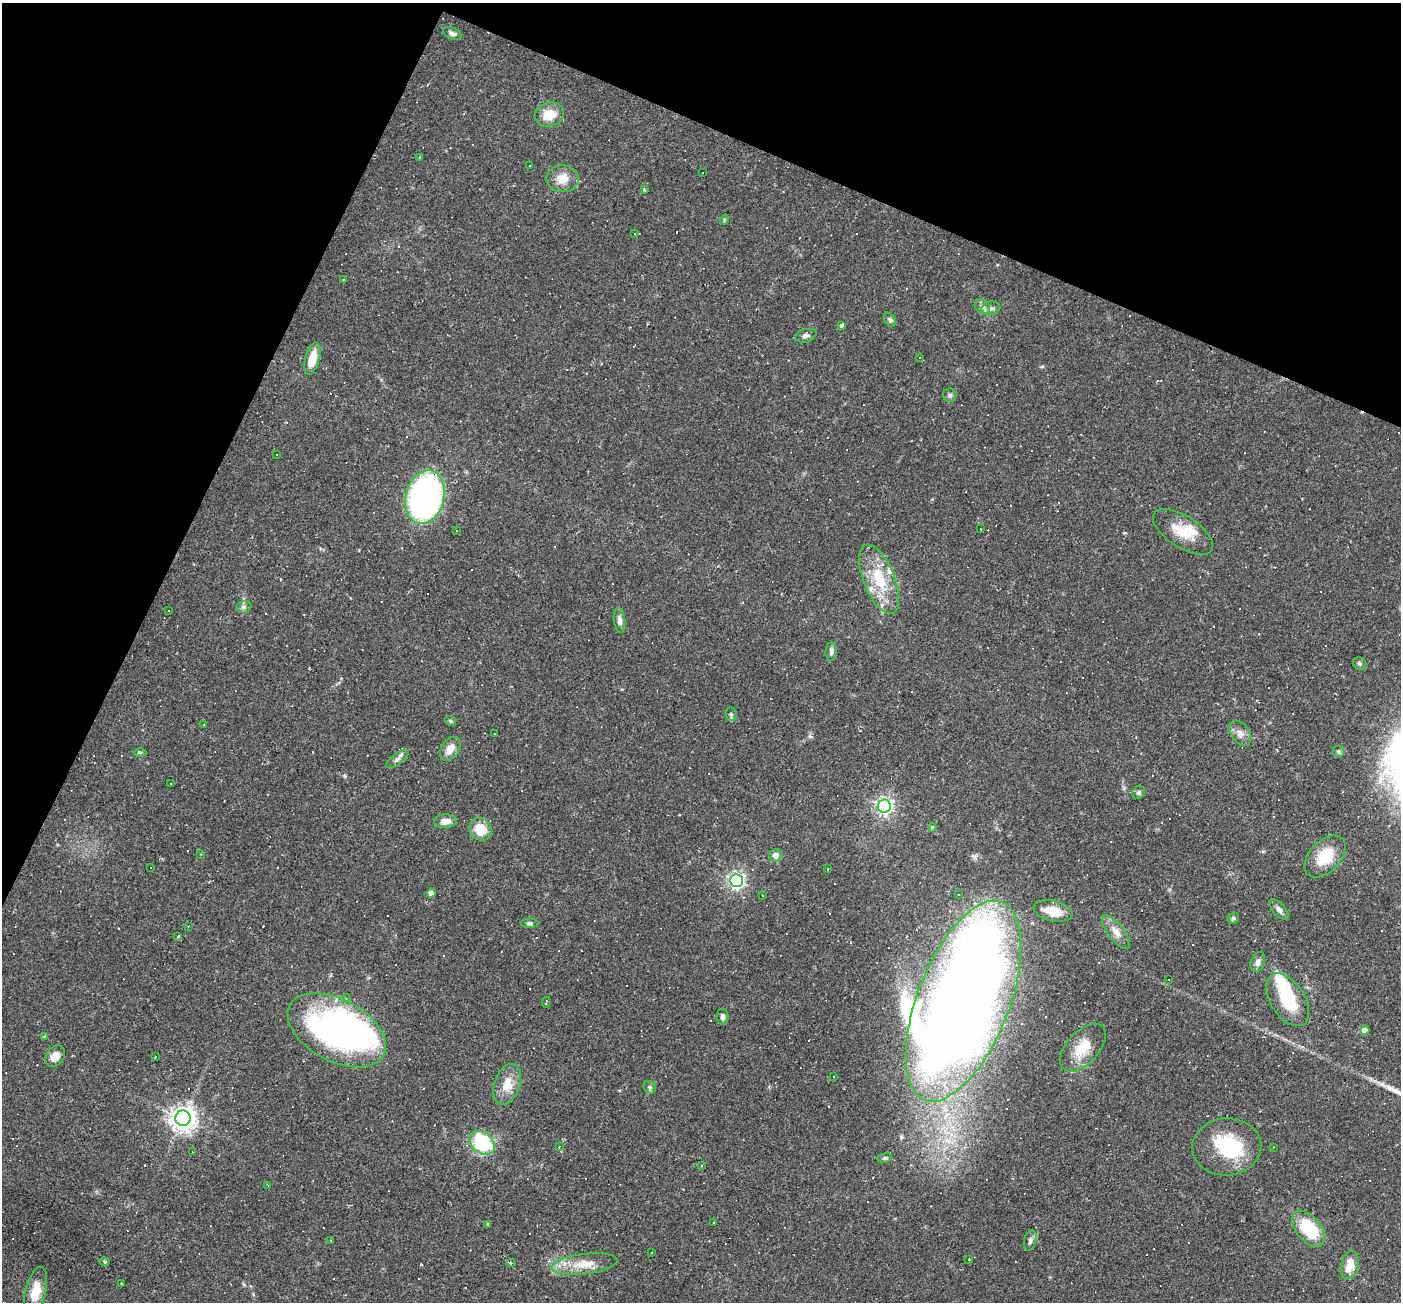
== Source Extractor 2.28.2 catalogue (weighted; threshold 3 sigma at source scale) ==
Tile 2 of 4 x 4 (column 2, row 1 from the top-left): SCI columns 1400-2798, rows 4174-5473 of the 5597 x 5610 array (HDU 1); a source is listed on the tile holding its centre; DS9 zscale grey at full resolution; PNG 1403 x 1304 px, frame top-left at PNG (2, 3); each listed source drawn as its Kron ellipse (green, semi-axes under 4 px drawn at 4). Shown black and unused: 22% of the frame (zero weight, under 2 of 3 exposures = <1% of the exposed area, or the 3 px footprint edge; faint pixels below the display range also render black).
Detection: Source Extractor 2.28.2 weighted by HDU 2 'WHT'; one run over the whole footprint, this tile lists its part. Background 0.0362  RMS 0.0048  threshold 0.0215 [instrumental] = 3 sigma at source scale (4.5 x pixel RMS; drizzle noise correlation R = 1.50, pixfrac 1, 0.05/0.05 arcsec/px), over >= 5 px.
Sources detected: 184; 3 inside a brighter object's white glare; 76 cosmic-ray / hot-pixel residue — neither listed nor drawn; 7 inside a brighter listed object's ellipse — not listed separately; the other 98 listed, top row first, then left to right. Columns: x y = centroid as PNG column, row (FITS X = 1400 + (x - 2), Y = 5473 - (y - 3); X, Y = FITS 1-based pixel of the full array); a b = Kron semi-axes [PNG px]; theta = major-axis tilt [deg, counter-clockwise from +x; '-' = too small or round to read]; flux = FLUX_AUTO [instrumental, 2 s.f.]
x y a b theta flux
452 33 10 5 -23 1.7
549 115 15 12 19 8.6
419 157 3 2 - 0.37
530 166 2 2 - 0.4
702 173 2 2 - 0.38
562 179 16 13 -1 6.7
644 190 4 3 - 0.79
724 220 5 3 - 0.5
635 234 3 2 - 0.28
343 279 3 2 - 0.34
982 307 8 6 -41 1.8
991 308 10 6 11 1.7
890 320 8 5 -53 1.1
841 325 4 3 - 1.9
806 336 11 6 15 1.7
920 358 3 2 - 0.56
312 359 16 7 74 9.1
950 395 7 6 - 1.1
276 455 3 3 - 1.4
425 497 27 19 76 130
980 529 3 2 - 0.4
457 531 3 3 - 1.6
1183 532 34 15 -33 11
879 579 37 15 -68 19
244 607 8 6 19 1.3
169 610 3 3 - 4.1
619 620 12 5 -84 2.5
831 652 9 5 -89 1.5
1359 663 7 6 - 0.95
731 714 7 5 -82 0.92
450 721 6 4 -21 0.69
204 725 3 2 - 0.58
1240 733 14 8 -55 3.1
494 734 2 2 - 0.3
450 749 13 8 57 4.6
1339 751 6 5 - 0.83
140 752 6 4 -1 0.64
397 759 13 5 38 1.9
170 783 3 3 - 1.1
1139 792 7 6 - 1
884 806 6 6 - 170
445 821 11 7 3 3.8
932 827 4 4 - 0.81
480 829 12 10 -49 9.9
201 854 3 2 - 0.39
776 855 6 6 - 3.3
1325 856 25 15 46 15
151 868 2 2 - 0.4
828 869 3 3 - 1.5
736 880 6 6 - 160
431 893 4 4 - 3.4
958 894 3 2 - 0.47
762 895 2 2 - 0.36
1279 909 13 6 -48 1.8
1053 911 20 10 -14 8.2
1233 918 6 5 - 0.71
530 923 9 4 -1 0.97
188 926 3 2 - 0.8
1116 932 20 8 -53 4.4
178 936 3 2 - 0.76
1258 962 10 7 70 2.1
1168 979 3 2 - 0.53
346 998 4 4 - 0.57
1288 1000 29 17 -57 21
963 1001 106 46 69 1100
546 1003 5 2 - 0.62
723 1016 8 6 87 1.6
337 1030 53 31 -28 160
1365 1030 5 4 - 3
44 1036 3 3 - 1.5
1083 1048 29 16 47 12
55 1056 12 8 53 3.9
155 1057 3 3 - 0.57
834 1077 3 3 - 2.5
507 1084 21 12 71 7.9
650 1087 7 5 -45 1
183 1118 7 7 - 460
482 1143 14 10 -41 34
559 1147 3 2 - 0.32
1227 1147 34 28 4 30
1273 1147 3 2 - 0.3
192 1152 3 2 - 0.29
885 1158 7 4 9 0.91
702 1165 3 3 - 0.67
268 1185 3 2 - 0.39
714 1222 3 2 - 0.95
488 1224 3 3 - 1.2
1308 1229 21 12 -51 23
1030 1240 10 6 74 1.6
330 1241 3 3 - 1.5
651 1253 3 2 - 0.36
969 1260 3 2 - 0.48
105 1262 5 4 - 0.53
511 1263 4 3 - 6.4
585 1264 33 10 6 9.3
1350 1265 14 8 76 7.2
122 1283 2 2 - 0.47
36 1291 24 10 76 8.3
Overlapping masked pixels (flux is a lower limit): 2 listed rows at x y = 425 497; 963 1001
Unlisted compact peaks at least as high as the median listed source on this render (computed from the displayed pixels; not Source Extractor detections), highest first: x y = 1124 533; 345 776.